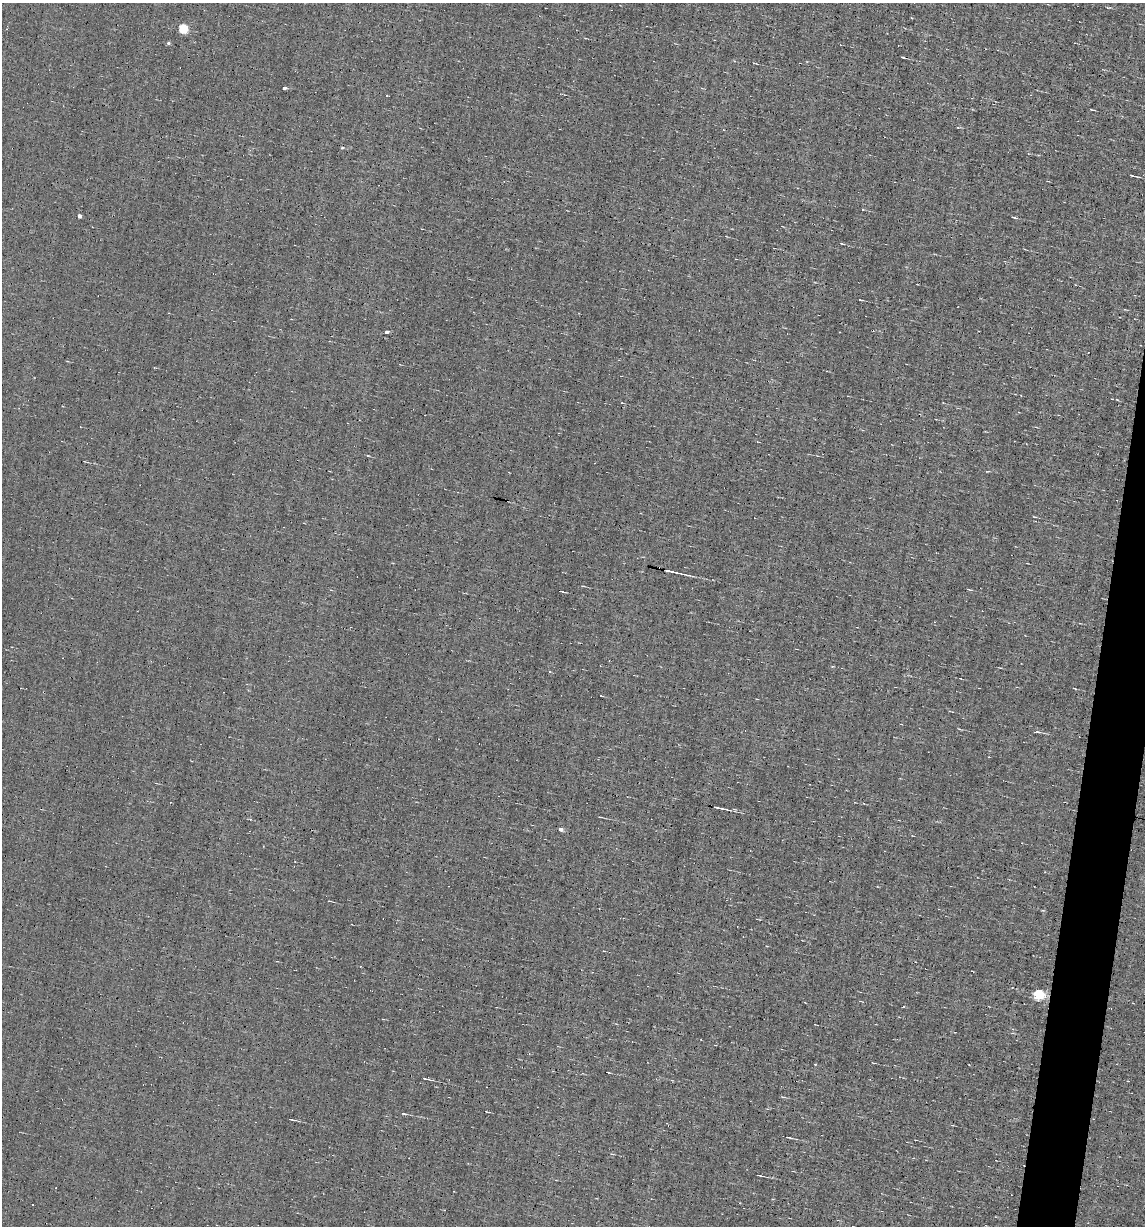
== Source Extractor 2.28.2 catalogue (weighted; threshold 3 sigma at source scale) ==
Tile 10 of 4 x 4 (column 2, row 3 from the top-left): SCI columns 1259-2401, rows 1225-2448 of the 4919 x 4895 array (HDU 1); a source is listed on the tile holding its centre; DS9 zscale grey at full resolution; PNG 1147 x 1228 px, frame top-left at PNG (2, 3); no overlay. Shown black and unused: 3% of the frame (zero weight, under 5 of 9 exposures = <1% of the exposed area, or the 3 px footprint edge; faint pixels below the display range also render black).
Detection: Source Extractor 2.28.2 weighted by HDU 2 'WHT'; one run over the whole footprint, this tile lists its part. Background 0.0012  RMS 0.038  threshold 0.157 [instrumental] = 3 sigma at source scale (4.09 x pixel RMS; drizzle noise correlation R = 1.36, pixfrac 0.8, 0.05/0.05 arcsec/px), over >= 5 px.
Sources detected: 32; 4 cosmic-ray / hot-pixel residue — not listed; the other 28 listed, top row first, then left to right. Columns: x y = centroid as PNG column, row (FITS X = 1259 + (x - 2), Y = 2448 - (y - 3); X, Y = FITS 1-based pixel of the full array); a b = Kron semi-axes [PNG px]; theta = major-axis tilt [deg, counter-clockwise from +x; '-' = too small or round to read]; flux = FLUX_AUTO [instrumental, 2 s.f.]
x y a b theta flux
183 28 5 5 - 190
168 43 4 4 - 6.1
902 57 4 2 - 5.1
754 63 4 3 - 2.4
284 88 4 3 - 8.7
1092 110 5 2 - 3.1
342 148 4 3 - 3
1133 176 8 2 -13 5.3
862 209 3 3 - 8.7
79 216 4 3 - 11
1014 217 6 3 -22 4.4
842 244 5 2 - 2.5
387 332 4 3 - 11
673 572 20 2 -13 23
601 696 3 2 - 3.3
1037 732 9 3 -4 6
719 808 15 3 -12 12
561 829 4 3 - 13
295 861 3 2 - 2.1
1038 994 5 5 - 330
608 1072 3 2 - 2.4
427 1079 14 2 -12 7.6
403 1113 7 3 -15 5.4
291 1119 6 2 -12 4.7
788 1137 6 2 -12 4.4
612 1154 5 3 - 3
759 1175 7 2 -11 4.9
33 1204 2 2 - 2.5